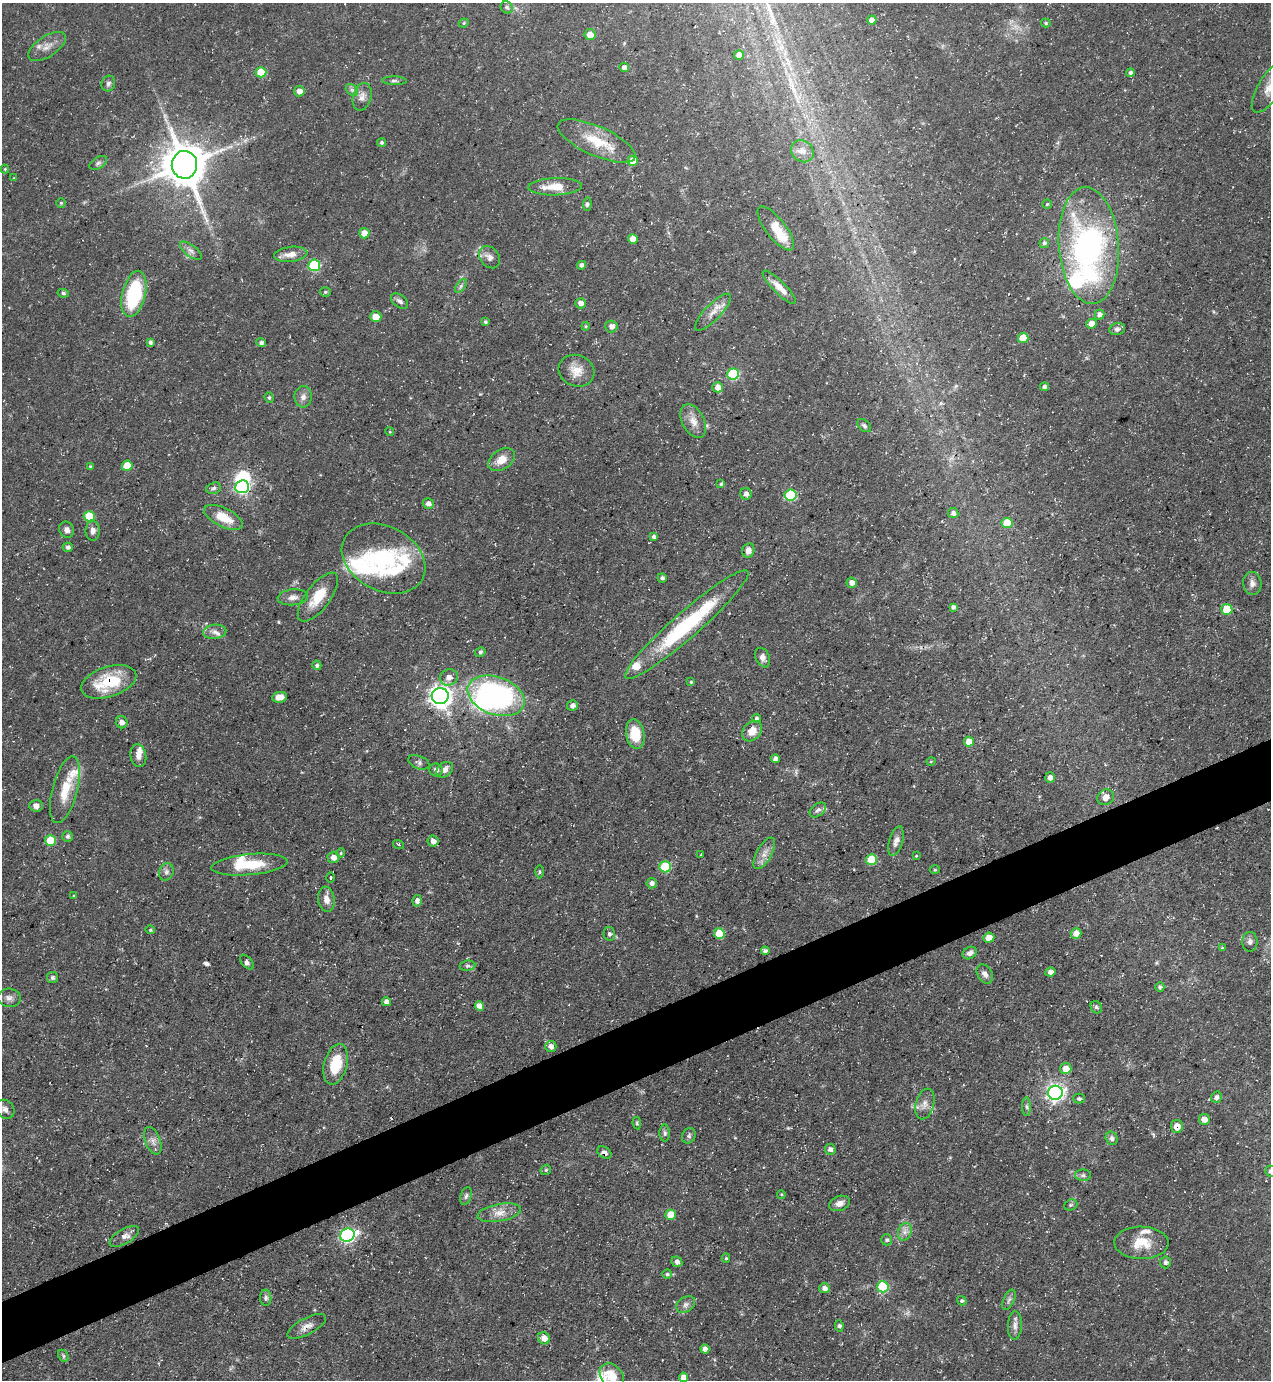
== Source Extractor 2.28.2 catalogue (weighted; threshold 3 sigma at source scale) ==
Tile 7 of 4 x 4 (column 3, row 2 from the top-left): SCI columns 2816-4084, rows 2759-4136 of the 5500 x 5515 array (HDU 1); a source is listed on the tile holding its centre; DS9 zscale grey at full resolution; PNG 1273 x 1382 px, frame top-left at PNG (2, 3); each listed source drawn as its Kron ellipse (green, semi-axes under 4 px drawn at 4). Shown black and unused: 4% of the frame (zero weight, under 3 of 5 exposures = <1% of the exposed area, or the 3 px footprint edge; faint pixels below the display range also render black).
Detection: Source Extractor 2.28.2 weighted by HDU 2 'WHT'; one run over the whole footprint, this tile lists its part. Background 0.0362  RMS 0.004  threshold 0.018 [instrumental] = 3 sigma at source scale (4.5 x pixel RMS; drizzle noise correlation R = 1.50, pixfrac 1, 0.05/0.05 arcsec/px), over >= 5 px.
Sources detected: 225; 1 too faint to see at this stretch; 3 inside a brighter object's white glare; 1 cosmic-ray / hot-pixel residue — neither listed nor drawn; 11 inside a brighter listed object's ellipse — not listed separately; the other 209 listed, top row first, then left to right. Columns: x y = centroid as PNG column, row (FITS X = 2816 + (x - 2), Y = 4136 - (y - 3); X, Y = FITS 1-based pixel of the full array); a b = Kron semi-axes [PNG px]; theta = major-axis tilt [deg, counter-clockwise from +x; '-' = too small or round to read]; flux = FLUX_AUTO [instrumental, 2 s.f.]
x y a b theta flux
507 7 6 5 - 0.89
872 20 5 4 - 3.2
464 23 5 4 - 0.5
1046 23 5 4 - 0.61
590 35 5 5 - 4
47 46 21 10 33 4.2
739 55 5 5 - 3
624 67 5 4 - 1.7
261 72 5 5 - 11
1130 73 4 4 - 1.1
394 81 12 4 -1 1
108 83 8 6 65 1.2
1270 86 30 11 58 6.9
352 90 7 5 -43 0.96
299 91 5 5 - 2.7
362 97 14 9 75 2.8
597 141 42 14 -24 13
382 142 5 4 - 0.85
802 151 12 10 -40 3.7
633 161 5 5 - 6.7
98 163 10 5 31 1.1
184 165 14 12 -87 1600
5 169 4 4 - 0.46
14 178 3 3 - 0.31
555 187 27 8 2 7.9
61 203 4 4 - 0.51
587 204 7 3 84 0.87
1047 204 4 4 - 0.51
776 228 27 10 -52 7.7
364 233 5 5 - 4
633 239 5 5 - 4.7
1044 243 5 5 - 1.2
1089 246 58 30 -86 120
191 251 13 6 -38 1.8
291 254 17 7 7 3.7
489 257 12 9 -52 2.5
314 265 6 5 - 31
581 265 4 4 - 1.4
461 286 8 4 54 1
779 287 22 6 -45 4
325 292 5 4 - 0.67
63 293 6 4 -11 0.91
134 294 23 11 77 34
400 301 10 6 -38 1.6
581 303 5 5 - 2.3
713 312 24 8 46 4.5
1100 315 5 4 - 1.8
376 317 6 5 - 4.6
485 322 4 4 - 0.74
1092 324 5 4 - 4
586 326 4 4 - 0.5
611 326 6 6 - 2
1117 329 8 6 12 1.3
1023 338 5 5 - 8.2
150 342 4 3 - 1
261 343 5 4 - 1.1
577 371 18 15 -22 6
733 374 6 5 - 34
718 387 5 5 - 3.6
1044 387 4 4 - 1.2
303 397 10 8 88 2.2
269 398 5 4 - 0.59
693 421 18 11 -62 4.4
864 426 8 5 -42 0.9
390 432 4 3 - 0.37
501 460 14 10 34 4.9
90 466 4 3 - 0.52
127 466 5 5 - 9.7
721 484 4 4 - 0.71
242 487 7 6 - 65
214 488 7 5 17 1
746 494 6 5 - 1.7
791 495 6 5 - 29
428 504 5 5 - 2.2
953 513 5 5 - 1.7
89 516 5 5 - 14
223 517 21 9 -26 8.7
1007 523 5 5 - 9.4
67 530 8 7 - 1.7
93 531 10 7 -89 2.1
654 537 4 4 - 1.2
68 547 5 4 - 1.2
748 550 7 6 - 2.1
384 559 44 32 -28 46
662 578 5 4 - 1
852 583 5 5 - 2.2
1252 583 11 9 -85 2.3
293 597 15 8 6 2.5
318 597 29 12 53 10
953 607 4 4 - 1
1227 609 5 5 - 12
687 625 81 13 41 45
215 632 11 7 4 2.2
480 652 5 4 - 0.87
763 658 10 7 -66 2.2
317 665 5 4 - 0.88
449 677 9 8 - 2.7
109 682 28 15 18 20
691 682 4 4 - 0.6
440 696 8 8 - 250
496 696 29 19 -20 97
279 697 7 5 8 2.9
572 706 5 5 - 1.8
757 718 4 4 - 1.1
122 722 6 6 - 2.1
752 731 11 8 50 4.9
635 734 15 9 -80 11
969 742 5 5 - 5.6
138 756 11 8 -79 2.6
775 759 4 4 - 1.5
931 761 5 3 - 0.34
419 762 11 6 -20 1.2
436 770 6 6 - 1.5
445 770 9 7 40 2.3
1050 777 5 5 - 1.9
65 790 34 12 75 11
1106 797 8 7 - 3.5
36 806 6 6 - 2
818 810 9 6 38 1.3
67 836 5 5 - 1
50 840 5 5 - 12
433 841 5 5 - 2.1
896 841 15 6 74 2.2
398 844 6 2 -19 0.38
341 853 4 4 - 0.52
764 853 17 7 61 3.2
701 854 3 2 - 0.34
916 856 4 3 - 0.37
333 857 6 6 - 2.5
871 859 5 5 - 16
250 865 38 10 5 15
665 867 6 5 - 24
935 870 5 3 - 0.38
166 872 9 7 66 1.4
539 872 7 3 90 0.6
331 878 5 2 - 0.47
652 883 5 5 - 1.7
74 896 4 4 - 0.46
326 899 13 8 -81 2.9
417 901 6 4 80 2
150 930 5 4 - 0.51
719 933 5 5 - 11
1076 933 5 5 - 3.6
609 934 7 6 - 1.1
989 938 5 5 - 3.5
1250 942 10 7 -90 1.7
1222 948 4 4 - 0.49
765 951 4 3 - 1.2
970 953 7 6 - 1.7
247 962 8 5 -50 1.1
467 966 8 5 6 1.1
1050 972 5 4 - 2.2
985 974 10 7 -56 1.8
52 978 5 5 - 1
1160 987 5 4 - 0.89
9 998 11 9 -10 2.2
386 1002 4 4 - 1.9
479 1006 5 4 - 3.1
1096 1007 6 5 - 1.1
551 1046 6 5 - 2.1
336 1064 21 11 75 13
1066 1069 5 5 - 4.7
1055 1093 7 7 - 160
1216 1097 6 5 - 1.6
1079 1099 6 5 - 0.86
925 1104 15 9 75 3
1027 1107 9 4 -89 1.1
5 1109 10 8 -48 2.2
1204 1119 5 5 - 3.1
637 1123 6 4 -81 0.6
1177 1126 6 6 - 3.7
665 1133 8 5 -90 0.95
689 1136 8 6 59 1
1112 1138 7 6 - 1.4
153 1141 14 7 -70 2.4
830 1149 5 5 - 1.3
604 1152 7 5 -32 1.9
546 1170 5 4 - 0.63
1270 1171 5 5 - 1.1
1083 1175 8 5 -1 1.1
781 1194 4 3 - 0.46
466 1196 9 5 73 1.1
839 1203 10 7 19 2.5
1071 1205 7 5 21 0.75
499 1213 22 8 10 4.5
671 1215 5 5 - 8.1
905 1232 9 6 70 1.9
347 1235 7 6 - 92
124 1236 16 7 31 2.4
887 1240 5 5 - 0.86
1141 1243 27 16 -1 9.8
726 1258 4 4 - 0.53
677 1262 6 5 - 1.5
1165 1262 6 5 - 1.1
667 1274 5 4 - 0.74
883 1287 6 5 - 26
824 1288 5 5 - 1.9
266 1298 8 5 -88 1.1
1009 1300 11 5 65 1.2
962 1301 5 4 - 0.78
686 1304 10 7 33 1.8
1015 1325 14 7 87 2.2
307 1326 21 8 28 3.1
839 1326 6 4 -83 0.94
544 1338 6 6 - 2.9
705 1349 4 4 - 1.9
63 1356 6 4 -62 0.77
612 1376 14 10 -52 10
683 1377 5 4 - 3.2
Overlapping masked pixels (flux is a lower limit): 4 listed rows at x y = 1089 246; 109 682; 1177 1126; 604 1152
Isophote crosses this tile's border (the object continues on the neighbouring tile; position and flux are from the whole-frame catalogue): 4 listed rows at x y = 1270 86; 5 1109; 1270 1171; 612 1376